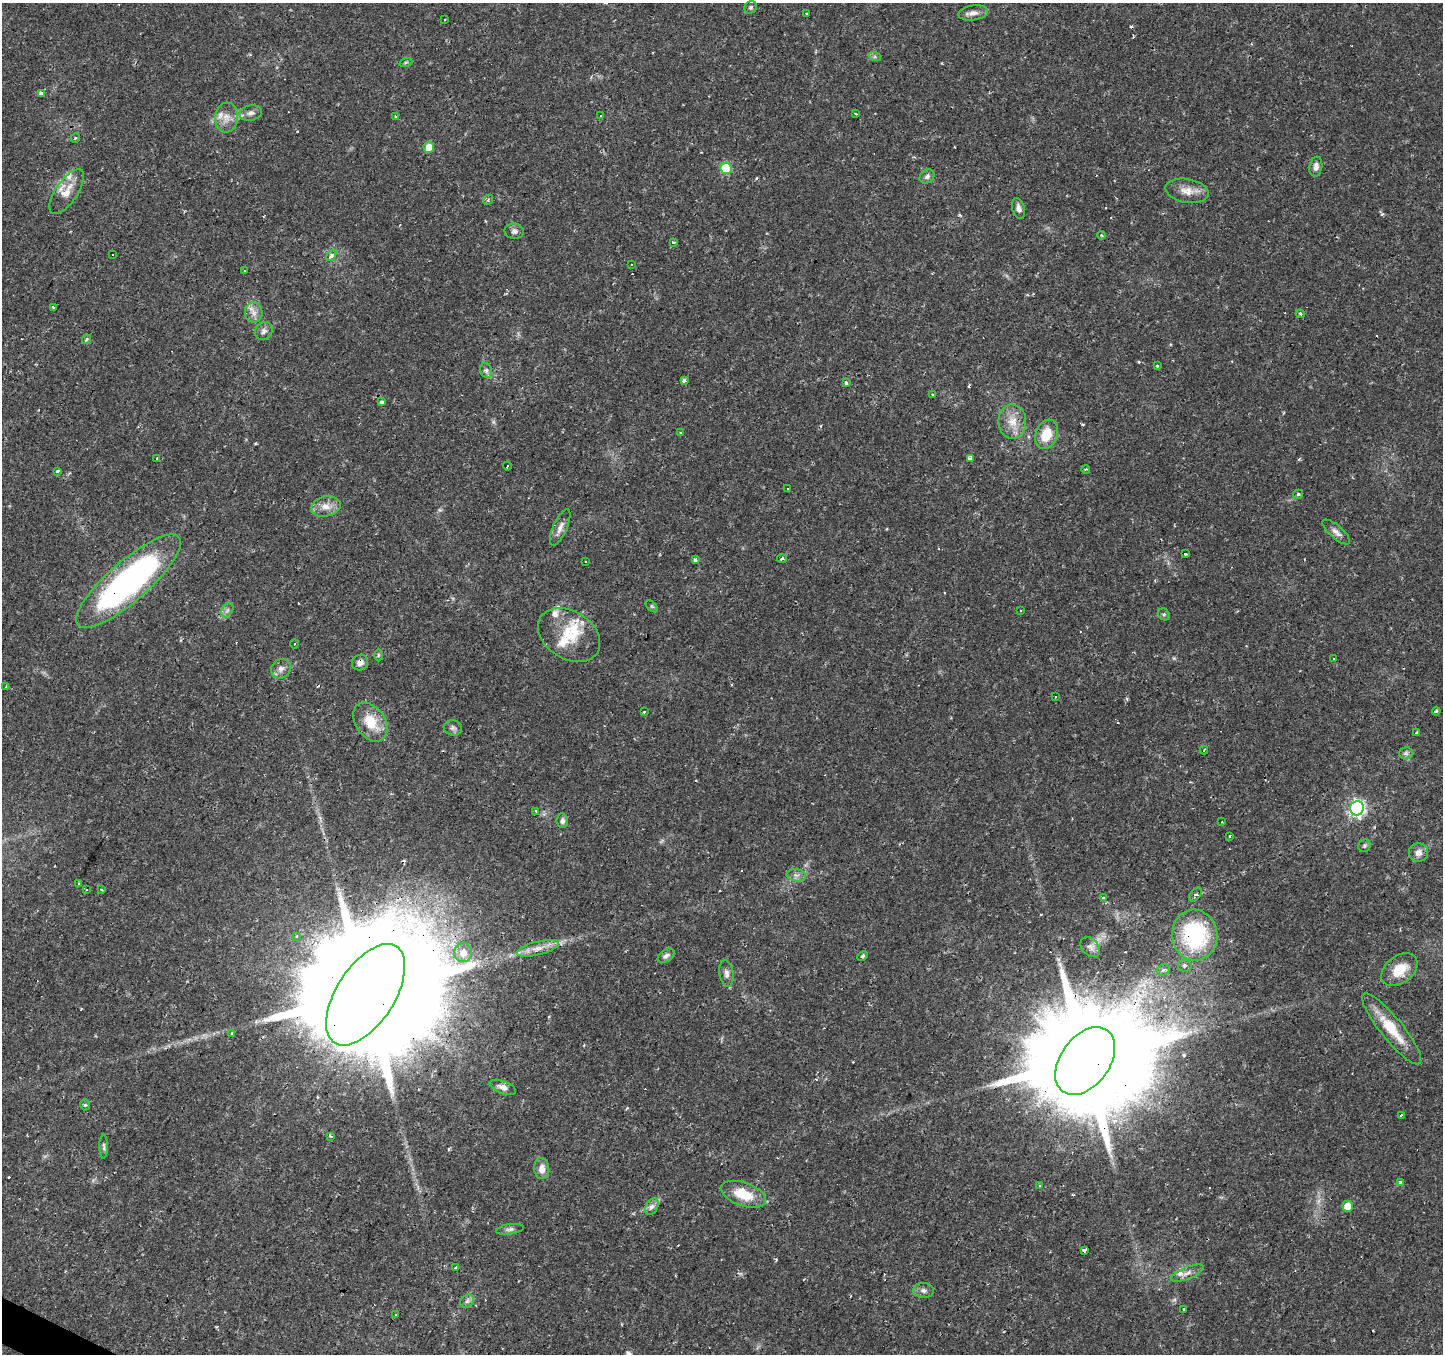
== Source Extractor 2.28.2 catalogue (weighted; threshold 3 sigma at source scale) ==
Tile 7 of 4 x 4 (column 3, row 2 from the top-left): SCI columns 2882-4322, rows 2897-4248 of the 5765 x 5860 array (HDU 1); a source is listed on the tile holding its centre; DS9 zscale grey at full resolution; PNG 1445 x 1356 px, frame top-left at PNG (2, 3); each listed source drawn as its Kron ellipse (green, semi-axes under 4 px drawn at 4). Shown black and unused: <1% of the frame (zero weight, under 2 of 3 exposures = <1% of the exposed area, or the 3 px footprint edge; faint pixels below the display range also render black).
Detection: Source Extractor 2.28.2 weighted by HDU 2 'WHT'; one run over the whole footprint, this tile lists its part. Background 0.0271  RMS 0.003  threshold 0.0136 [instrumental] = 3 sigma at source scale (4.5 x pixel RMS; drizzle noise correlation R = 1.50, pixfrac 1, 0.0396/0.0396 arcsec/px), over >= 5 px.
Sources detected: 165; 36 cosmic-ray / hot-pixel residue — neither listed nor drawn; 6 inside a brighter listed object's ellipse — not listed separately; the other 123 listed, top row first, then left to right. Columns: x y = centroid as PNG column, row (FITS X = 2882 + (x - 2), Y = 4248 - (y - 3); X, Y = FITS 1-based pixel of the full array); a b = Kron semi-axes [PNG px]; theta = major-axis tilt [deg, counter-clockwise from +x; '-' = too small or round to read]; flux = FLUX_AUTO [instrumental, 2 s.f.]
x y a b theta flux
751 7 6 6 - 0.58
973 13 15 7 9 1.7
806 14 3 3 - 0.38
445 20 3 2 - 0.28
875 57 6 4 -18 0.49
406 62 6 4 18 0.45
41 93 4 4 - 1
251 113 11 7 13 1.6
856 114 3 2 - 0.53
395 116 3 3 - 1.5
600 116 3 3 - 1.2
226 117 15 11 84 3.1
75 138 5 3 - 0.29
429 147 5 5 - 4.2
1316 167 10 6 80 1.5
726 168 6 5 - 18
927 176 8 6 35 1.1
1187 191 22 12 -9 3.7
67 192 26 11 56 4.7
488 200 5 4 - 0.45
1018 208 11 6 -73 1.4
514 231 9 7 -8 1.2
1101 235 4 3 - 0.28
673 242 3 3 - 3
113 255 3 2 - 0.29
331 255 6 4 54 1.6
631 265 3 3 - 0.53
245 271 3 3 - 1
53 307 3 2 - 0.74
254 312 10 8 -80 2
1300 314 4 3 - 0.39
264 331 10 8 46 1.2
87 339 5 3 - 0.64
1157 366 3 3 - 0.44
486 371 7 6 - 0.91
684 381 4 3 - 1.8
846 382 3 3 - 1.5
933 395 3 2 - 0.7
381 402 4 3 - 0.75
1012 422 17 14 -87 4.7
681 432 3 3 - 0.55
1046 434 15 10 70 6.9
157 458 3 2 - 0.55
970 458 4 3 - 5.5
507 466 4 3 - 1.1
1086 469 4 3 - 0.26
57 471 3 3 - 1.1
788 489 3 3 - 1.1
1298 494 5 4 - 0.59
326 506 15 10 12 3
560 527 19 7 66 2.1
1336 532 17 6 -41 1.6
1185 554 3 3 - 1
782 558 5 3 - 0.41
695 560 4 3 - 0.99
586 562 3 3 - 4
129 581 67 20 41 95
652 606 7 4 -44 0.42
227 610 7 5 58 0.86
1021 610 3 2 - 0.44
1164 614 6 5 - 0.53
569 635 33 24 -33 11
294 644 4 4 - 0.49
378 655 6 4 90 0.37
1333 658 3 3 - 0.44
360 663 8 7 - 1.5
281 669 10 9 - 1.7
6 686 3 3 - 0.48
1056 696 3 3 - 1.8
1436 711 4 3 - 0.36
645 712 3 3 - 1.1
370 722 21 14 -55 8
453 728 9 7 -15 1
1417 732 3 3 - 0.42
1204 750 4 2 - 0.34
1406 753 6 6 - 0.74
1357 808 7 7 - 81
536 812 3 2 - 0.65
562 821 7 5 -84 0.91
1222 822 3 2 - 0.22
1230 836 3 3 - 0.53
1364 846 6 6 - 0.59
1418 853 9 9 - 1.9
796 875 9 6 -9 1.1
78 883 3 3 - 0.61
86 889 3 3 - 2.1
101 889 4 3 - 0.52
1195 895 8 4 49 0.78
1103 897 4 3 - 1.9
1195 935 25 22 -82 34
296 936 4 3 - 0.38
1090 947 11 8 -46 1.5
538 948 22 6 14 3
463 953 9 9 - 3.2
666 956 9 6 36 1.1
863 956 6 4 27 0.5
1185 965 7 6 - 0.81
1163 970 7 5 29 0.79
1399 970 20 13 37 6.8
726 973 13 7 -82 1.3
365 995 57 29 57 20000
1392 1029 45 11 -51 9.6
232 1034 4 3 - 1.2
1085 1061 38 24 54 13000
503 1087 14 6 -21 1.8
85 1105 5 5 - 0.65
1401 1115 3 3 - 1.2
330 1136 3 2 - 0.63
104 1146 12 3 -90 0.64
542 1169 10 7 -86 2.5
1400 1182 3 3 - 0.68
1040 1186 3 3 - 0.73
743 1194 23 11 -19 7.9
1348 1206 5 5 - 5.7
652 1207 9 6 62 1.1
510 1229 14 5 9 0.98
1084 1251 4 4 - 4.5
456 1268 3 3 - 1.1
1187 1273 17 6 22 1.9
923 1290 10 7 -4 1.2
467 1301 7 6 - 0.9
1183 1310 4 3 - 1
396 1314 3 3 - 17
Overlapping masked pixels (flux is a lower limit): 6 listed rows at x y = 129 581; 360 663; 1195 935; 538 948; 365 995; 1085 1061